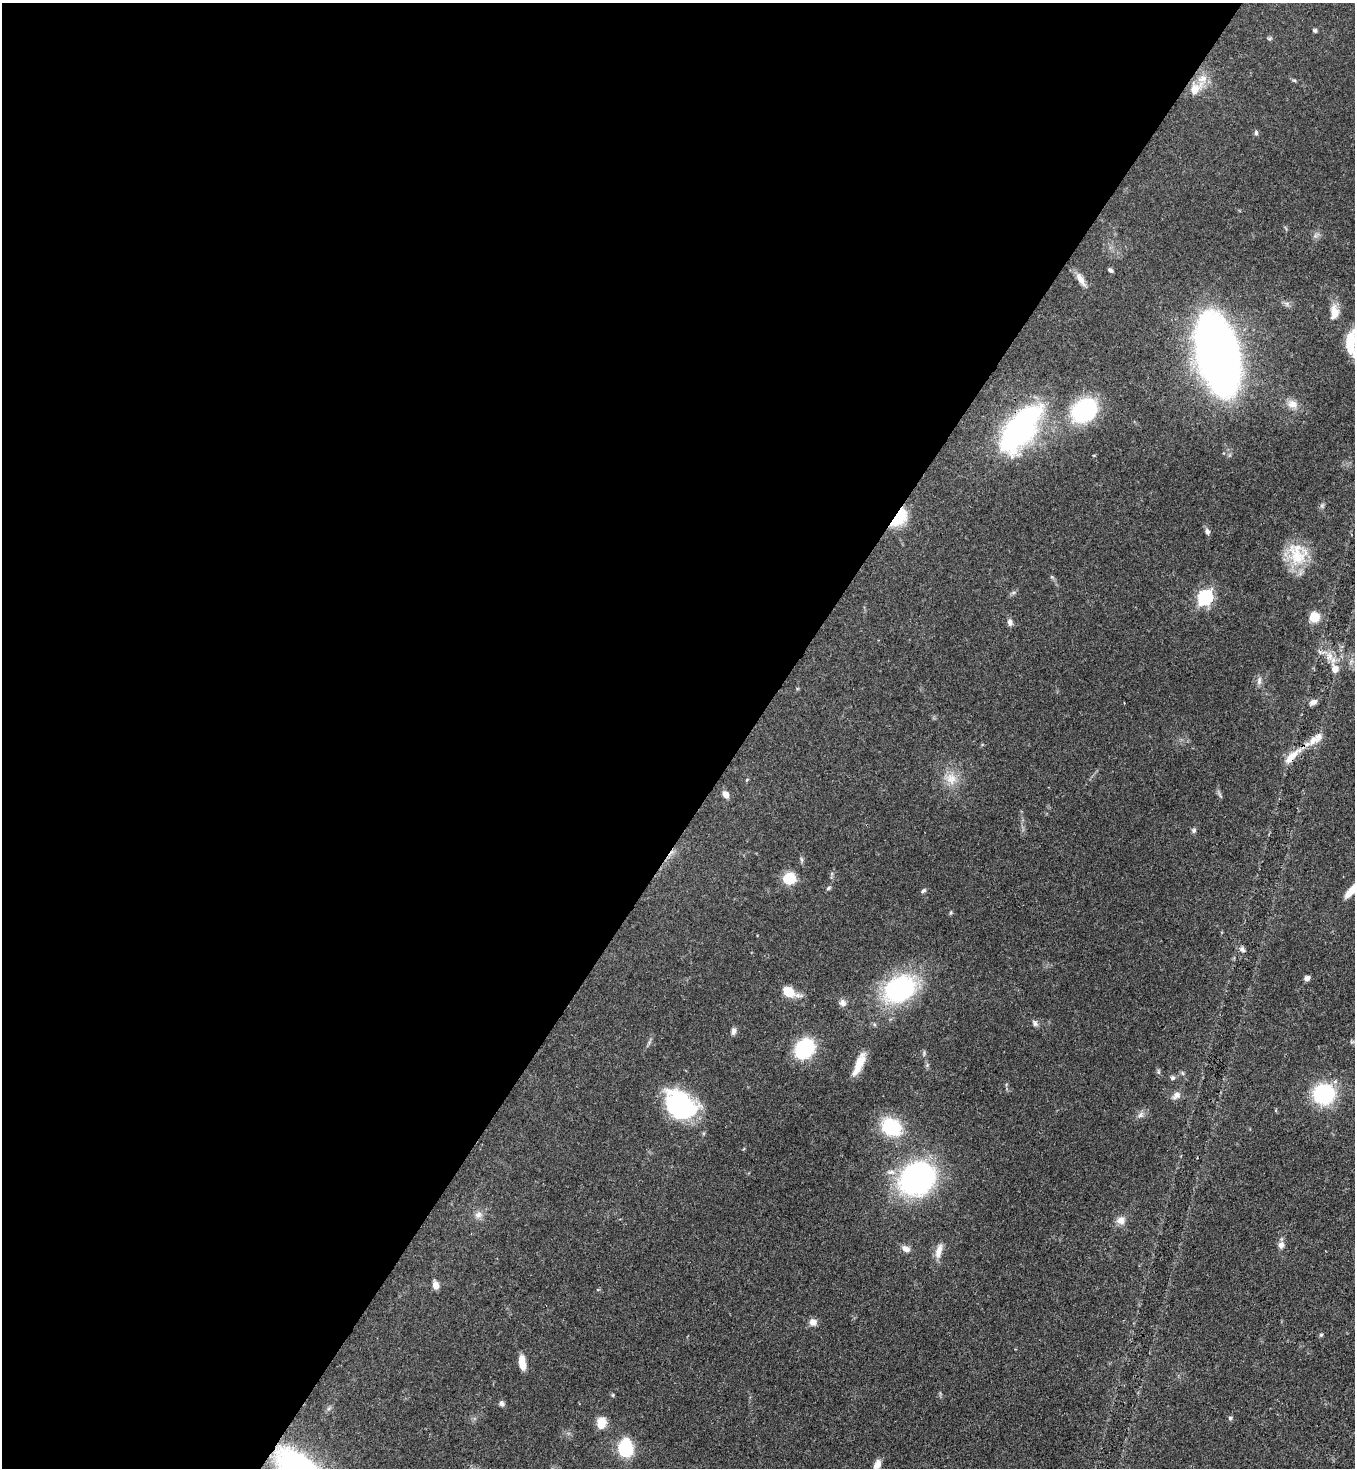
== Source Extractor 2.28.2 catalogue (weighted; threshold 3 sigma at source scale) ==
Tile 5 of 4 x 4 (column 1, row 2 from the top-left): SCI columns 364-1716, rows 2990-4455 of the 6000 x 5978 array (HDU 1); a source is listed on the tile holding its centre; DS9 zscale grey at full resolution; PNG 1357 x 1470 px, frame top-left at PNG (2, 3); no overlay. Shown black and unused: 55% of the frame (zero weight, under 3 of 4 exposures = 7% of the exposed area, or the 3 px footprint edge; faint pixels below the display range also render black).
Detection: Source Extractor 2.28.2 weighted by HDU 2 'WHT'; one run over the whole footprint, this tile lists its part. Background 0.0701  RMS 0.0036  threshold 0.016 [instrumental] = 3 sigma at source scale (4.5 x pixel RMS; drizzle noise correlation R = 1.50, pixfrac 1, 0.05/0.05 arcsec/px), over >= 5 px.
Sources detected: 75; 1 cosmic-ray / hot-pixel residue — not listed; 2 inside a brighter listed object's ellipse — not listed separately; the other 72 listed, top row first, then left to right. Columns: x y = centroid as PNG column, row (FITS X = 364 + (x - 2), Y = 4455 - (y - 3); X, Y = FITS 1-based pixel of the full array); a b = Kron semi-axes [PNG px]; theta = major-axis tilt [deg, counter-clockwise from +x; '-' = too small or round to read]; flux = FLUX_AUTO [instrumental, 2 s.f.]
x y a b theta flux
1315 30 5 5 - 0.64
1269 38 7 4 18 0.56
1294 80 6 4 -18 0.48
1195 89 19 11 46 5.9
1256 133 7 5 90 0.71
1315 236 7 4 18 0.8
1110 270 6 4 -37 0.86
1081 279 19 8 -59 3
1334 312 19 11 90 4.3
1351 345 36 19 -70 15
1218 355 47 22 -76 500
1292 404 15 11 -18 3.2
1084 410 23 17 43 41
1020 429 51 23 54 83
899 518 22 12 51 13
1207 532 9 6 -73 1.2
1297 554 31 25 -74 13
1013 593 6 4 19 0.64
1205 597 7 6 - 79
1314 617 7 7 - 10
1010 622 10 6 -75 1.3
1335 669 9 8 - 3.6
1259 681 12 6 85 1.4
1313 702 10 6 25 1.5
1313 740 23 10 21 4.5
1292 756 27 10 47 5.6
951 779 18 15 -67 5.7
747 780 6 3 70 0.35
726 794 8 6 -65 2.4
1194 830 7 6 - 0.75
801 860 8 4 -81 0.71
789 878 14 13 - 7
828 888 7 4 29 0.63
923 890 8 5 39 0.69
1351 891 20 7 51 4.3
951 913 6 4 83 0.46
1242 949 9 6 -58 1.1
1307 978 7 5 19 1.4
899 989 37 26 32 45
788 992 16 12 -38 5.6
843 1003 9 8 - 1.5
1035 1023 10 6 -53 1.1
733 1031 9 6 81 1.3
1352 1042 7 4 -18 0.61
805 1048 16 13 51 30
859 1064 29 8 67 6.2
927 1065 5 5 - 0.6
1158 1072 9 4 -90 0.61
1182 1073 6 4 -70 0.5
1172 1078 7 6 - 0.82
1324 1094 15 14 - 38
1176 1095 12 8 36 2
681 1105 25 18 -38 60
1140 1115 10 6 60 1.3
891 1127 20 16 -30 20
917 1179 25 22 36 110
478 1215 11 8 20 1.9
1121 1220 13 11 14 2.7
1281 1245 9 8 - 1.8
906 1249 11 8 -23 2
939 1251 22 8 75 3.5
435 1285 9 6 -80 2.4
813 1322 10 9 - 2
1321 1335 5 5 - 0.54
522 1362 16 7 -81 4.8
613 1395 6 4 90 0.37
501 1403 6 6 - 1.2
329 1408 7 4 19 0.65
1230 1418 5 5 - 0.69
601 1423 10 8 72 7
625 1448 13 11 85 24
877 1465 12 7 66 2.7
Overlapping masked pixels (flux is a lower limit): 3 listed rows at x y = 1020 429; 899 518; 1292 756
Isophote crosses this tile's border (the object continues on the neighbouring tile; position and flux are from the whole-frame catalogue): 3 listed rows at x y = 1351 345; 1351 891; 877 1465